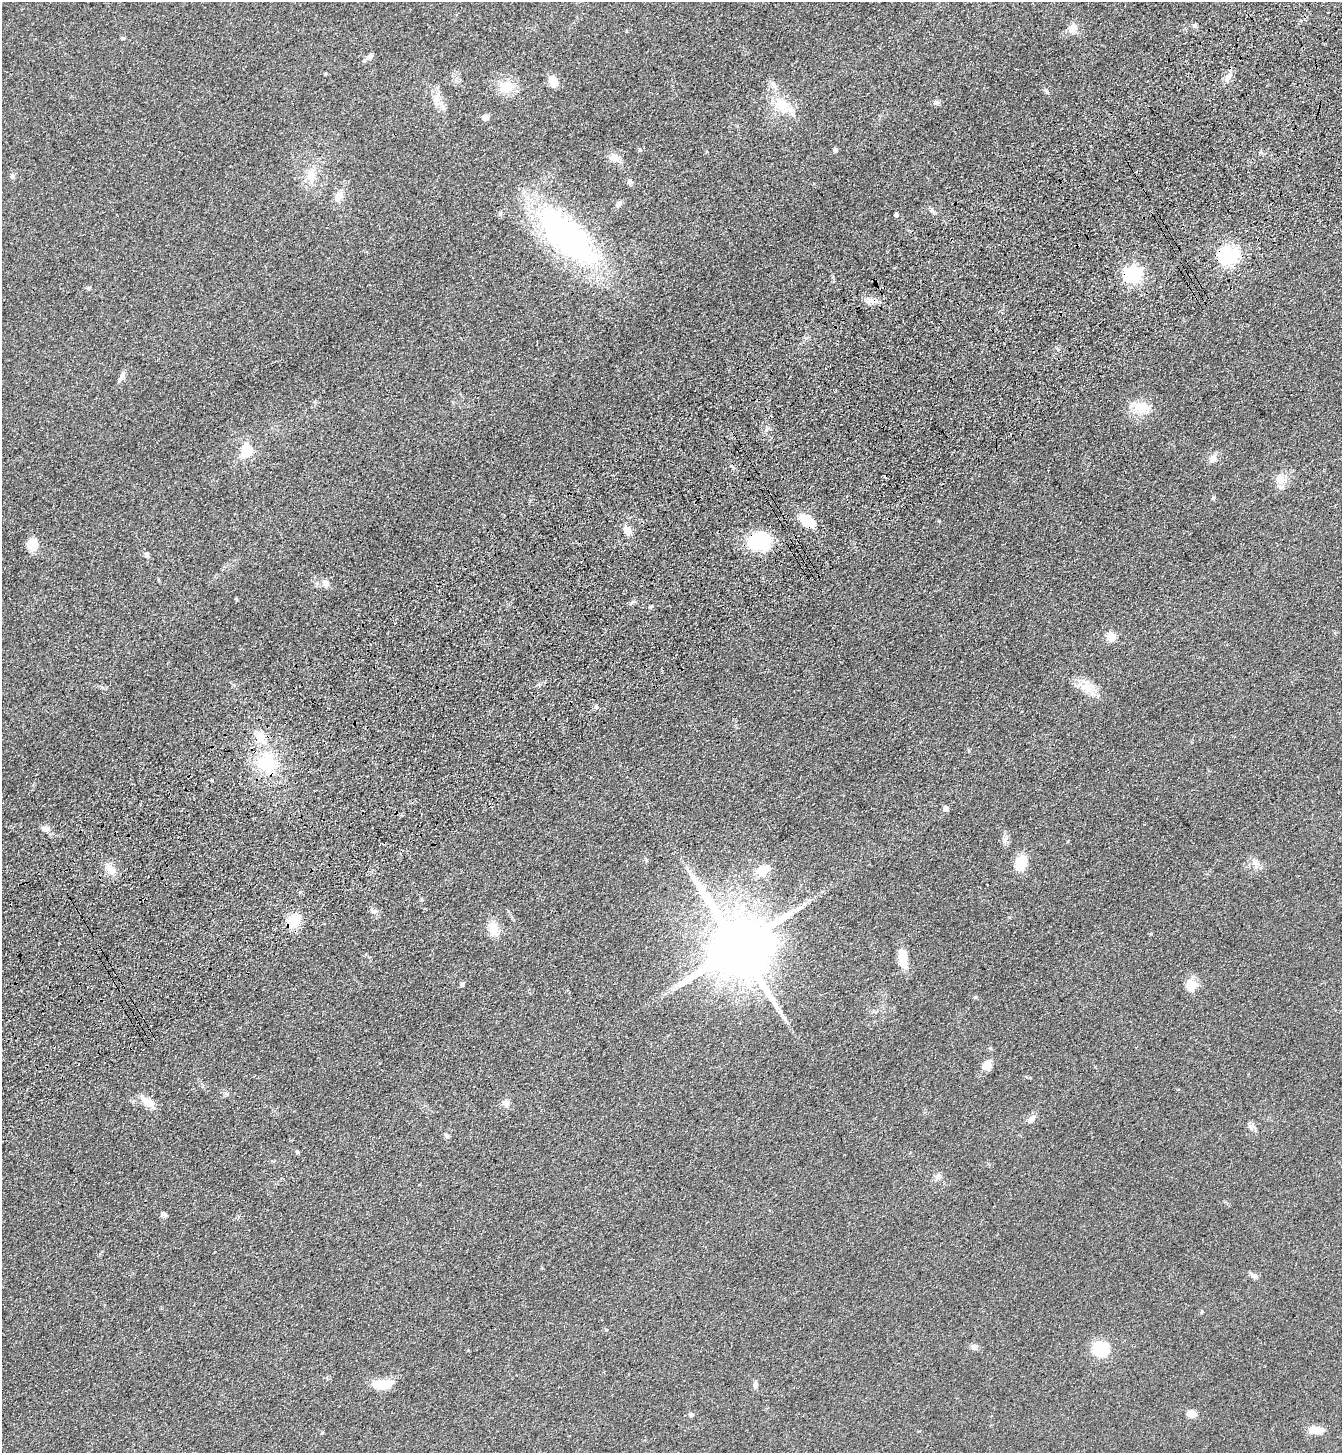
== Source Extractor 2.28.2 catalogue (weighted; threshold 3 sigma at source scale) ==
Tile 10 of 4 x 4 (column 2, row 3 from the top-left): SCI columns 1574-2913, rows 1557-3007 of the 5960 x 6014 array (HDU 1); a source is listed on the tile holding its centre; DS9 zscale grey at full resolution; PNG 1344 x 1455 px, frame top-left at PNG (2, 2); no overlay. Shown black and unused: <1% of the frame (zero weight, under 3 of 4 exposures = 6% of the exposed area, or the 3 px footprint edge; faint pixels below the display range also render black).
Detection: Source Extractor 2.28.2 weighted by HDU 2 'WHT'; one run over the whole footprint, this tile lists its part. Background 0.07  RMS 0.0088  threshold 0.0395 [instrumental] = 3 sigma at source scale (4.5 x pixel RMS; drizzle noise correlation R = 1.50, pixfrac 1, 0.05/0.05 arcsec/px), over >= 5 px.
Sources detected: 83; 1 inside a brighter object's white glare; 2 cosmic-ray / hot-pixel residue — not listed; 2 inside a brighter listed object's ellipse — not listed separately; the other 78 listed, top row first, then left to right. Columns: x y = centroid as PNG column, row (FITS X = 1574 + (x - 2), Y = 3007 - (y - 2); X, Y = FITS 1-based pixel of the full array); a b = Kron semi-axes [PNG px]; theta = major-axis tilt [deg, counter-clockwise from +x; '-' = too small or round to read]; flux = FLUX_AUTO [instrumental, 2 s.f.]
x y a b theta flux
1194 26 7 4 0 1.5
1072 28 14 12 50 6.8
123 38 5 4 - 1.1
369 56 11 5 33 3.4
1228 76 12 8 56 5.4
553 81 11 8 -61 11
773 84 9 6 -62 3.5
506 87 23 15 11 16
1046 91 9 4 -67 1.5
436 99 21 9 87 8.6
936 103 9 6 8 2.6
782 105 24 18 -26 23
485 117 5 5 - 9.3
640 149 5 4 - 1.1
835 150 4 4 - 2.4
614 157 13 10 -14 7.3
311 174 14 12 -82 12
12 176 8 5 76 2
630 181 7 6 - 2.6
338 196 16 9 52 7.6
618 204 9 7 59 2.4
896 214 4 4 - 2.7
565 235 85 34 -44 230
1228 256 21 17 -25 51
1133 274 7 6 - 270
871 300 11 6 -16 5
1058 349 6 4 -70 1.1
122 377 12 6 65 3.5
1140 407 31 13 -11 17
247 451 12 10 72 22
1213 459 10 8 57 5.6
1280 478 15 13 -62 8.8
1213 498 6 4 45 1.1
807 521 16 9 -36 22
628 530 9 7 -58 7.9
758 541 24 17 -1 53
32 544 13 12 - 12
146 554 7 6 - 2.5
325 583 12 7 -59 4.5
651 607 6 4 21 1.3
1111 637 5 5 - 35
1086 687 19 13 -56 13
596 707 6 4 -18 1.5
266 762 25 20 -80 45
946 808 5 5 - 4.8
45 828 11 8 -5 4.9
1005 840 11 6 75 3.8
1254 861 11 8 -58 4.7
1021 863 17 13 74 18
111 870 15 10 -31 8.9
762 871 15 12 43 14
692 875 10 5 -36 3.7
293 922 22 14 52 16
494 929 15 10 -80 14
739 947 20 17 -56 9100
903 957 25 11 -82 14
462 984 5 4 - 2.7
1191 985 15 13 73 12
990 1048 6 4 -42 1.1
987 1065 9 8 - 11
147 1102 21 10 -35 10
506 1103 11 9 -58 4.5
1031 1119 13 6 53 4.1
1251 1126 9 7 -17 2.9
447 1136 6 6 - 1.7
297 1152 5 5 - 1
938 1176 11 6 43 3
164 1214 10 5 -36 2
1254 1276 10 7 -28 3.1
1202 1312 5 4 - 0.89
606 1330 5 3 - 0.83
974 1346 8 7 - 3.2
1101 1349 12 11 - 44
382 1384 24 10 2 19
755 1385 11 6 84 2.6
1192 1414 10 8 -10 7.4
691 1415 6 5 - 1.7
1316 1430 16 8 -5 12
Overlapping masked pixels (flux is a lower limit): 5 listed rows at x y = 1228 256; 1133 274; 807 521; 758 541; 293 922
Unlisted compact peaks at least as high as the median listed source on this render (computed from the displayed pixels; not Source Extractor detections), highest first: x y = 975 997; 766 430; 1151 934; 236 599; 939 521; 227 1094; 373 911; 88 288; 322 1433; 325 74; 1068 841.